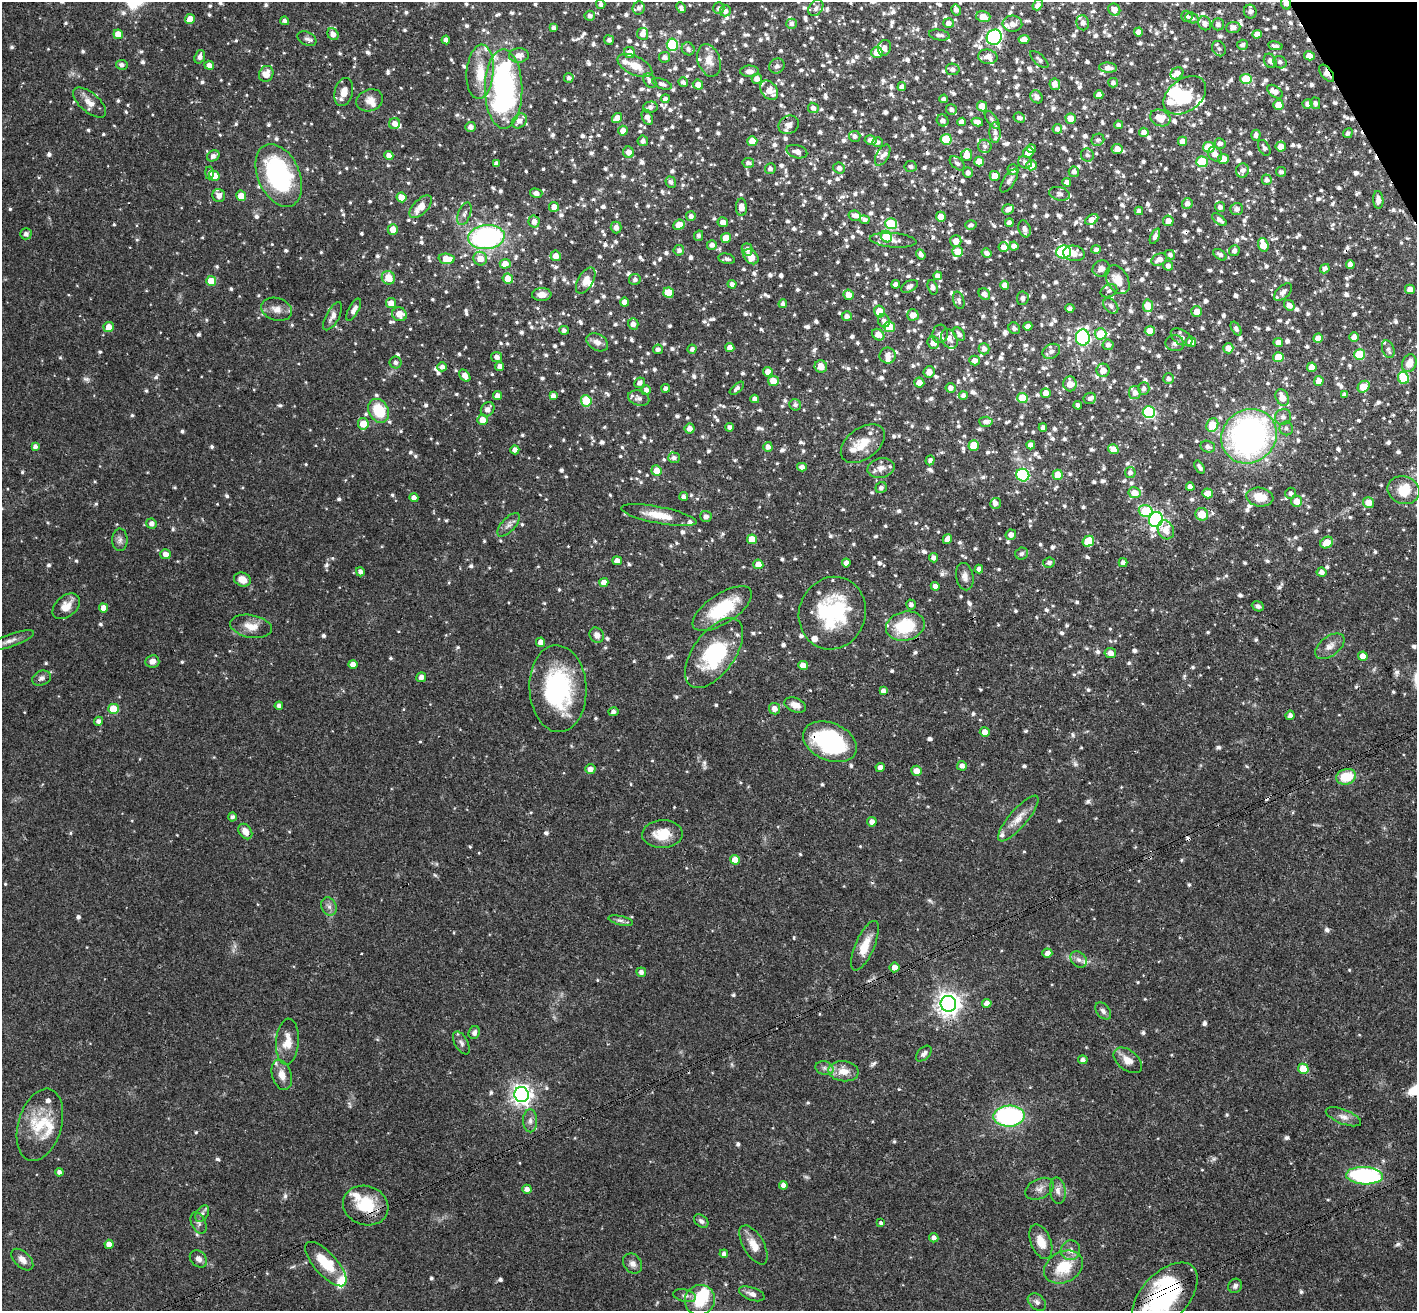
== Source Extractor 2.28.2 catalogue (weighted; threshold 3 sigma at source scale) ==
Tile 10 of 4 x 4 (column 2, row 3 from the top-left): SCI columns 1472-2886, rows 1626-2934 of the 5771 x 5737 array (HDU 1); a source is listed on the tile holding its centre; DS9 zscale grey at full resolution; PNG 1419 x 1313 px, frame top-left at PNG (2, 2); each listed source drawn as its Kron ellipse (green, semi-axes under 4 px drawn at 4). Shown black and unused: <1% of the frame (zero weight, under 3 of 4 exposures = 6% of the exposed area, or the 3 px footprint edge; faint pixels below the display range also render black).
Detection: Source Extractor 2.28.2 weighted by HDU 2 'WHT'; one run over the whole footprint, this tile lists its part. Background 0.0569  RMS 0.0031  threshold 0.0141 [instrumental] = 3 sigma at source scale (4.5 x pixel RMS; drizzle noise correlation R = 1.50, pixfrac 1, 0.05/0.05 arcsec/px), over >= 5 px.
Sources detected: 1578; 2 too faint to see at this stretch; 5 inside a brighter object's white glare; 6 cosmic-ray / hot-pixel residue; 1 long thin detection or spike segment (spike, bleed or trail) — neither listed nor drawn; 88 inside a brighter listed object's ellipse — not listed separately; of the other 1476, all 500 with FLUX_AUTO >= 1.01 (the completeness limit of this list) listed and drawn (976 fainter detections not listed), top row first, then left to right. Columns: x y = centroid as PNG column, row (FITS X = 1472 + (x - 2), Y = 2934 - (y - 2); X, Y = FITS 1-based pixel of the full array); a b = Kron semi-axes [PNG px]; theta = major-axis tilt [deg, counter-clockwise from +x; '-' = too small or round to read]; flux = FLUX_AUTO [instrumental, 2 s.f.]
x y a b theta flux
1286 3 6 5 - 1.9
601 4 4 4 - 1.1
1038 5 6 4 49 1.4
639 8 6 6 - 1.2
681 8 5 4 - 1.1
719 8 6 5 - 1
816 8 9 6 54 1.4
956 10 6 4 -59 1.4
1114 10 6 5 - 2.9
725 11 5 5 - 1.2
1250 12 7 6 - 1.4
590 16 5 5 - 1.2
1187 16 5 5 - 1
983 17 7 5 -15 4.2
1192 18 7 5 -21 1
190 19 5 4 - 3.5
285 21 4 4 - 1.1
948 23 5 5 - 1.6
1083 23 7 6 - 1.4
1205 23 7 6 - 1.5
792 24 5 5 - 1
1012 24 10 8 -5 2.1
1218 24 6 6 - 1
1233 27 7 5 6 1.4
554 28 4 4 - 1.2
1139 32 4 4 - 2.5
118 34 5 4 - 4.4
333 34 6 5 - 2
643 34 6 5 - 2.1
1257 34 5 4 - 2.4
939 35 10 5 -10 1.4
994 37 8 7 - 64
307 39 10 6 -26 1.2
1024 39 5 4 - 2.7
446 40 4 4 - 1.5
609 40 5 4 - 1.1
672 45 6 5 - 24
1242 45 5 5 - 1.1
1275 46 7 3 -10 1.1
884 48 8 6 74 1.7
688 49 7 6 - 1.3
1219 49 8 6 -57 1.1
629 52 5 5 - 3
877 52 5 5 - 5.1
519 55 10 7 4 2.5
1309 56 5 4 - 3
200 57 7 5 70 1.4
665 57 5 5 - 1.5
988 57 9 7 -9 3.4
709 60 17 11 -69 3.6
1039 60 11 5 -43 1
1270 61 7 6 - 1.5
1280 62 7 6 - 1.1
122 65 6 5 - 1.2
209 65 5 4 - 1.6
635 66 19 9 -26 5
777 66 8 7 - 1.1
1108 68 9 5 -5 2.2
953 69 7 5 -10 1.2
749 71 9 5 0 1.7
480 72 27 13 85 8.2
1177 73 7 5 38 1.6
1327 73 10 5 -52 2
266 74 8 7 - 3.8
569 78 5 4 - 1.1
757 79 5 5 - 1.9
1246 79 5 5 - 11
650 81 8 5 -56 1.5
683 82 5 4 - 1.1
1113 83 5 4 - 1.1
662 84 10 5 -19 1.2
1055 84 6 5 - 2.1
698 85 5 5 - 2.4
902 87 4 4 - 1.5
504 89 39 18 -90 71
769 90 11 7 -52 3.8
344 92 14 9 76 3.2
1275 92 9 5 -37 1.9
1099 95 4 4 - 2
1185 95 24 16 37 11
1037 97 7 5 -51 1.7
665 99 4 4 - 1.1
944 99 4 4 - 1.1
370 100 13 11 18 2.8
90 102 20 9 -41 3.4
1315 103 6 5 - 1
1308 104 5 4 - 1.8
1278 105 5 5 - 4
982 106 5 5 - 4.2
650 107 7 5 13 1.4
813 108 5 5 - 1.4
951 109 5 5 - 1.1
647 117 8 5 -66 1.8
617 118 5 4 - 2.7
1019 118 6 5 - 1.1
1071 118 5 5 - 3.2
1160 118 10 8 -22 4.8
943 120 6 5 - 1.5
992 120 10 5 -54 1.1
519 121 8 6 43 2.3
962 122 4 4 - 1.7
977 122 6 4 -13 1.8
395 123 6 5 - 2
789 125 10 9 - 2
1118 125 4 4 - 1.1
471 127 5 5 - 1.5
1057 129 5 4 - 1.5
623 131 5 5 - 2.2
995 132 10 5 -89 1.3
1144 132 5 4 - 2.1
1348 133 5 4 - 1
1256 135 5 4 - 1.2
855 136 6 5 - 1.1
946 139 5 5 - 14
871 140 6 5 - 1.7
1098 140 6 6 - 1
643 141 5 5 - 1.3
752 141 5 5 - 5.3
1183 141 4 4 - 2.6
878 142 5 5 - 1
1220 143 5 5 - 1.4
985 146 7 6 - 1
1209 147 6 5 - 11
1281 147 5 5 - 3.4
1264 148 8 5 -61 1.1
1031 149 4 4 - 1
1117 149 5 5 - 3
629 152 6 5 - 2.4
797 152 11 6 -16 2.1
1028 153 5 5 - 3.8
1215 154 8 6 -48 2
883 155 12 6 61 1.6
967 155 6 5 - 3.3
1087 155 7 6 - 1.1
213 156 6 5 - 1.5
389 156 4 4 - 1.9
1223 159 5 5 - 3.8
979 162 5 5 - 4
1025 162 7 6 - 1.3
1202 162 6 5 - 14
748 163 6 5 - 1.2
957 163 9 5 -40 1.1
496 164 4 4 - 1.2
1031 165 5 5 - 3.6
911 166 6 5 - 1
839 168 6 5 - 1.4
770 169 5 5 - 1.2
1013 170 5 5 - 1.3
1242 170 7 6 - 1.5
1074 172 5 5 - 1.3
1281 172 5 4 - 1
209 173 6 4 -90 1.1
968 173 5 5 - 1.2
279 175 33 21 -66 48
214 176 5 5 - 4.3
995 176 5 5 - 4.3
1267 180 5 5 - 1.4
1009 181 13 6 56 1.2
671 182 6 5 - 1.1
1067 182 4 4 - 1.8
536 193 6 4 -14 1.4
1060 194 11 6 -15 1.1
219 196 6 6 - 2.2
241 196 5 4 - 5.1
401 197 5 4 - 4.1
1378 200 9 5 -85 1.7
1187 203 5 5 - 1.8
421 207 14 7 46 4.3
554 207 5 5 - 1.8
741 207 9 5 -89 2.6
1220 207 5 5 - 1.2
1008 209 6 5 - 1.5
1237 209 6 6 - 1.4
1139 211 4 4 - 1.2
464 214 12 6 68 1.4
691 216 5 5 - 1.3
855 216 6 5 - 1.4
941 217 5 5 - 3.1
865 220 5 4 - 1.1
1092 220 7 4 33 3.1
1219 220 8 4 -39 1.3
1168 221 5 5 - 2.4
534 222 6 5 - 1.9
723 222 5 5 - 1.9
1009 223 4 4 - 1.6
891 224 5 5 - 21
679 225 6 5 - 4
971 225 6 4 17 1.1
616 227 6 5 - 1.9
393 229 5 5 - 3.8
1025 229 9 6 -70 1.6
26 234 5 5 - 1.5
699 236 5 4 - 1.1
1155 236 8 4 65 1.3
486 237 18 12 6 66
886 237 6 5 - 13
726 238 5 5 - 4.9
893 240 23 7 -5 2.4
956 241 6 5 - 2.7
712 245 5 4 - 1.5
1263 245 7 5 -72 5.7
1014 246 4 4 - 1.6
1004 247 5 5 - 2.1
747 249 6 5 - 1.5
679 250 5 5 - 1.1
1096 250 5 4 - 1
1234 251 5 5 - 1.3
958 252 5 5 - 4.7
1063 252 7 6 - 32
987 253 5 4 - 1.3
1074 253 11 7 -9 3.2
921 254 5 4 - 1.3
1170 255 5 4 - 1
1220 255 7 4 -36 1
556 256 5 5 - 2.4
751 257 8 6 -45 4.2
447 259 8 5 -5 6.3
480 259 7 6 - 3.8
727 259 8 5 -12 1
1159 259 8 5 25 2.3
505 264 5 5 - 2.9
1350 265 4 4 - 1.8
1168 266 5 5 - 1.6
1101 269 9 8 - 1.9
1325 269 5 4 - 1.1
938 276 4 4 - 1.4
388 278 7 6 - 4.5
508 279 5 5 - 3.8
635 279 6 5 - 1
1117 280 15 10 -59 4.4
211 281 5 5 - 8.2
586 281 14 7 60 2.9
732 284 4 4 - 1.5
896 284 4 4 - 1.7
1005 285 4 4 - 2.5
909 286 9 5 29 1.2
933 287 7 4 -71 1.2
1410 289 5 5 - 2.4
1109 291 8 6 23 1
1283 292 11 6 42 1.1
669 293 5 5 - 7.4
984 294 6 5 - 1.5
542 295 10 6 3 2.5
848 295 5 4 - 3.1
1023 298 7 6 - 1.2
959 300 9 5 -74 1
624 302 4 4 - 2.6
391 303 5 5 - 2.7
783 304 4 4 - 1
1289 305 6 5 - 2.2
1111 306 9 6 -48 1.2
1148 306 6 5 - 6.8
1070 308 4 4 - 1.1
277 309 15 11 -17 2.8
354 310 12 5 62 1.7
879 312 6 5 - 6.8
1197 312 5 5 - 3.2
399 314 7 6 - 3.8
913 315 6 5 - 2.8
333 316 15 6 62 1.8
847 316 5 5 - 1.3
884 321 7 5 -64 1.3
633 324 5 5 - 1.8
1028 326 5 4 - 1.4
109 327 5 5 - 3.7
889 327 6 5 - 12
1014 328 6 5 - 1.3
1236 329 7 4 -57 1
564 330 4 4 - 1.1
1150 331 5 5 - 4.7
940 334 9 7 82 1.3
959 334 7 5 -58 1.3
1100 334 6 5 - 8.7
878 335 6 5 - 3
1182 337 12 7 -33 1.6
1354 337 5 4 - 2.1
1083 338 8 7 - 65
1318 338 5 4 - 3.3
949 339 10 7 -62 1.7
597 342 11 8 -30 2.2
1191 342 5 5 - 2.6
1278 342 5 4 - 2.2
933 343 6 5 - 3.2
1175 343 9 8 - 1.2
1108 345 5 5 - 1.4
730 348 4 4 - 2.3
1228 348 5 5 - 2.5
658 349 5 5 - 1.2
692 349 4 4 - 1.1
984 349 6 5 - 1.7
1388 349 9 6 -70 1
1051 351 9 7 30 1.6
1360 355 5 5 - 16
888 356 8 8 - 2.1
497 357 5 5 - 1.7
1279 357 5 5 - 8.8
975 360 5 5 - 1.8
396 362 6 6 - 1.1
1409 363 9 7 66 3.5
500 366 4 4 - 1.5
821 366 6 6 - 2.9
442 367 4 4 - 1.5
1312 367 5 5 - 3.3
1103 370 6 6 - 3.2
768 372 5 5 - 2.9
929 372 6 5 - 2.2
465 376 7 4 -53 2.2
1403 378 6 5 - 13
1168 379 5 5 - 1.3
773 381 5 5 - 5
1319 381 5 4 - 3.3
639 383 6 5 - 1.3
919 383 5 5 - 2.6
1070 384 7 6 - 4.1
1364 387 6 5 - 8.1
666 388 4 4 - 1.2
737 388 8 4 42 1.1
950 388 5 5 - 1.9
1144 389 6 5 - 1.1
646 390 5 5 - 1.2
1046 393 5 5 - 2.7
1135 393 7 5 -81 1.7
963 395 4 4 - 1.1
1344 395 4 4 - 1.1
498 396 4 4 - 2.4
553 396 4 4 - 1.4
1282 397 9 6 -67 4.2
639 398 11 7 -17 1.4
1023 398 5 5 - 9.6
1090 398 6 5 - 1.1
755 399 4 4 - 2
586 401 6 5 - 12
795 405 6 5 - 1
1078 405 4 4 - 1.2
488 409 8 6 51 2
379 411 12 9 -61 11
1149 412 6 6 - 35
1283 417 8 7 - 1.4
482 420 5 5 - 3.1
986 422 7 5 -4 1.4
363 424 6 5 - 4.8
1212 425 7 6 - 8
729 427 4 4 - 1.1
1043 427 4 4 - 1.1
1286 428 7 6 - 1
690 429 5 5 - 2.1
1249 436 29 26 40 110
863 444 25 15 37 7.2
1031 445 4 4 - 2.1
35 446 4 4 - 1.1
974 446 5 5 - 9.3
768 447 5 4 - 1.6
1208 447 7 5 -17 1.3
1113 449 5 4 - 3.1
515 450 4 4 - 1.9
674 458 6 5 - 1.3
930 460 5 4 - 1.2
802 467 5 4 - 1.7
1200 467 7 3 -55 1.1
881 468 14 10 13 2.6
656 471 5 5 - 3.7
1130 473 5 5 - 1.2
1023 475 7 6 - 34
1058 475 5 5 - 6.2
1190 487 4 4 - 1.6
881 488 6 5 - 1.2
1403 490 16 13 -21 6.1
1134 493 6 5 - 3.7
1208 493 5 5 - 3.1
1291 493 5 5 - 1
684 496 4 4 - 1.2
1260 497 13 9 -9 5.7
414 498 4 4 - 1.7
1297 501 5 5 - 3.6
995 503 5 5 - 1.5
1368 503 5 5 - 3.8
1146 511 7 6 - 14
1202 514 6 6 - 7.4
659 515 38 8 -11 6.2
706 516 6 5 - 1.3
1156 519 7 7 - 86
151 524 5 5 - 1.5
509 525 15 6 47 1.6
1166 530 10 8 -65 3
1011 535 5 5 - 1.9
752 539 5 5 - 5.8
947 539 5 4 - 1.8
120 540 11 7 90 1.4
1088 541 6 5 - 11
1327 543 7 5 32 4.9
166 554 5 5 - 2.1
1022 554 6 6 - 1.3
934 558 4 4 - 1.3
617 561 4 4 - 1.9
846 563 4 4 - 1.6
1049 563 6 5 - 1.1
1123 563 4 4 - 1.4
758 564 5 5 - 2.8
979 569 4 4 - 1.4
360 572 4 4 - 1.2
1322 572 5 4 - 1.5
965 577 14 8 -79 2
242 580 8 7 - 3.3
604 582 4 4 - 2.5
935 586 4 4 - 1.6
911 605 5 5 - 1.1
66 606 16 10 40 3.9
1258 606 6 5 - 1.1
104 608 4 4 - 2.3
722 609 34 15 33 17
832 613 37 33 71 29
251 626 21 11 -10 4.4
905 626 19 14 13 16
597 635 8 7 - 1.9
9 641 26 6 19 2.6
541 642 5 4 - 2.5
1330 646 17 9 37 2.5
714 653 40 21 55 25
1110 653 6 5 - 2.2
1363 656 5 4 - 3.3
152 661 7 6 - 1.7
353 664 4 4 - 2.2
803 665 5 4 - 2.8
421 677 5 4 - 1.6
41 678 10 7 22 1.3
558 689 43 28 -87 36
883 691 4 4 - 1.4
795 705 11 7 -20 2.9
279 706 4 4 - 1.3
113 709 5 5 - 7.2
774 709 6 5 - 1.9
613 712 5 4 - 1.1
1290 715 4 4 - 1.5
99 721 4 4 - 1.1
985 732 5 5 - 4.1
830 742 28 18 -23 39
962 766 5 5 - 1.4
880 767 4 4 - 1.4
590 769 5 4 - 2
916 771 5 5 - 2.7
1346 777 10 7 16 8.9
232 817 4 4 - 1
1018 818 29 9 49 4.2
872 822 4 4 - 2
245 832 8 6 -56 2.7
662 834 20 14 3 7.5
735 860 5 5 - 4.4
329 906 9 7 -66 1.4
621 921 13 4 -13 1.1
865 946 27 9 66 5.9
1047 953 5 4 - 1.5
1079 960 9 7 -42 1.4
895 967 5 5 - 2.5
641 972 5 4 - 1.3
987 1003 5 4 - 1.7
948 1004 8 8 - 260
1103 1011 10 6 -49 1.1
474 1033 6 5 - 1.2
287 1042 23 11 86 4.9
461 1043 12 6 -60 1.1
924 1054 9 6 45 1.2
1083 1060 4 4 - 1.2
1128 1060 16 10 -38 3.3
824 1068 9 6 -15 1.2
1303 1069 5 5 - 7.7
843 1071 15 10 -6 4.2
282 1075 15 9 -73 3.4
522 1095 7 7 - 190
1009 1116 15 10 2 51
1343 1117 19 7 -21 2.1
530 1121 11 7 -90 1.5
40 1125 37 21 74 13
59 1172 4 4 - 1.2
1364 1176 18 8 -3 43
783 1185 4 4 - 1.7
527 1189 5 4 - 1.5
1040 1189 15 10 25 2
1058 1191 13 7 -82 1.9
366 1205 23 19 -19 13
202 1213 9 5 59 1.1
701 1221 8 5 -41 1.1
199 1223 11 7 -65 1.2
881 1223 4 3 - 1.1
934 1238 5 4 - 1.4
1041 1242 18 10 -69 4.6
109 1244 4 4 - 2.5
753 1245 22 10 -60 4.3
1070 1250 10 9 - 1.9
724 1254 4 4 - 1.1
198 1259 9 7 -44 1.6
22 1260 13 8 -44 2.2
326 1264 28 11 -48 9.7
633 1264 11 8 -50 1.7
1063 1267 20 15 28 9.9
1235 1286 7 6 - 1
752 1294 13 6 -19 1.7
685 1296 11 6 -13 1.1
1165 1297 41 23 47 43
700 1300 15 15 - 10
1037 1302 10 7 -42 1.3
Overlapping masked pixels (flux is a lower limit): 9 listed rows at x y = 1286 3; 629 52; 1327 73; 863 444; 832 613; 830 742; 895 967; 366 1205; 1165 1297
Isophote crosses this tile's border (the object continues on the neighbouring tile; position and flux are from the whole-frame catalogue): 2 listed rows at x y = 1286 3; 1165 1297